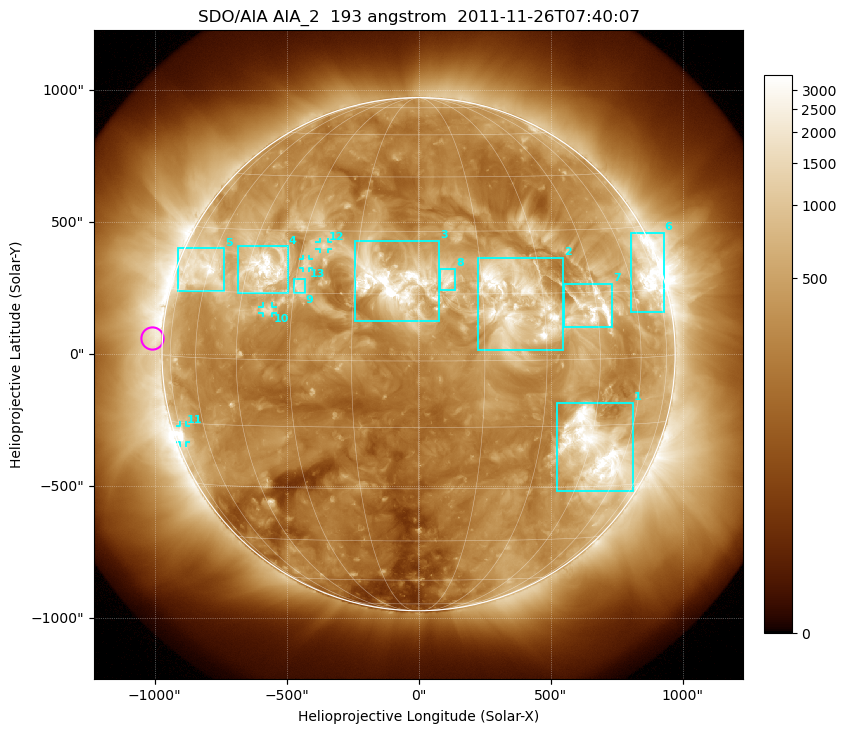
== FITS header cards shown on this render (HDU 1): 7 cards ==
TELESCOP= 'SDO/AIA'
INSTRUME= 'AIA_2'
WAVELNTH=                  193
WAVEUNIT= 'angstrom'
DATE-OBS= '2011-11-26T07:40:07.84'
CTYPE1  = 'HPLN-TAN'
CTYPE2  = 'HPLT-TAN'

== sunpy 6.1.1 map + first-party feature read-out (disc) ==
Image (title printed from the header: SDO/AIA AIA_2  193 angstrom  2011-11-26T07:40:07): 1024 x 1024 px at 2.4 arcsec/px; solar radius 972 arcsec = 405 px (full disc in frame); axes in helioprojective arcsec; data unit not stated in the header (colour bar unlabelled)
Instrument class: DISC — disc imager (sunpy class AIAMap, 193 A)
Bright regions (active regions / flare kernels): reference = the median radial profile (limb darkening/brightening removed); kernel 9 px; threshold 5 sigma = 896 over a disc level ~313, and >= 1.15x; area >= 12 px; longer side >= 10 px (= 24 arcsec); searched inside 0.97 R_sun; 13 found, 13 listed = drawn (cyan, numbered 1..; 4 of them under ~33 arcsec drawn as corner ticks so the feature stays visible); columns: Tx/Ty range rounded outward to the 5 arcsec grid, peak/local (2 s.f.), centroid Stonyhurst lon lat
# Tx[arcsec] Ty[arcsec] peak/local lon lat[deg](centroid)
1 520..810 -520..-185 15 +48 -21
2 225..550 15..365 11 +23 +13
3 -245..80 125..430 14 -6 +17
4 -685..-495 230..410 11 -39 +21
5 -915..-735 240..400 10 -63 +20
6 805..930 160..460 10 +69 +19
7 550..735 100..270 18 +44 +11
8 80..140 245..325 5.6 +7 +18
9 -475..-430 230..285 5.6 -29 +17
10 -590..-555 155..180 5 -37 +11
11 -905..-880 -335..-270 6.3 -73 -18
12 -375..-340 395..425 5.8 -24 +26
13 -440..-415 325..360 5.3 -28 +22
Off-limb structures (1.02-1.3 R_sun): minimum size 162 px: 2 found; the strongest spans PA ~40..130 deg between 1.02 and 1.3 R_sun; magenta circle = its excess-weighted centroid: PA ~85 deg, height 1.04 R_sun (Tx ~-1010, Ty ~60 arcsec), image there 2.4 x the reference